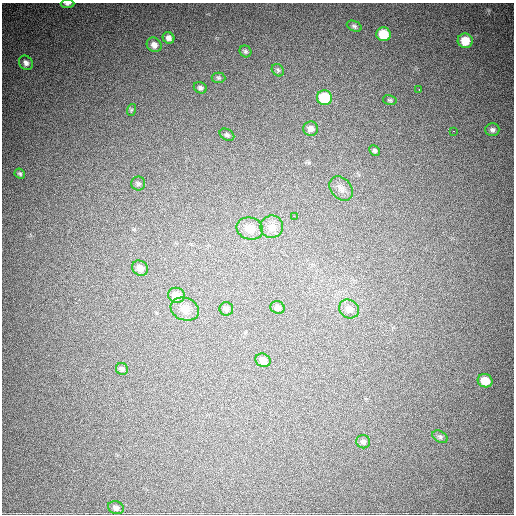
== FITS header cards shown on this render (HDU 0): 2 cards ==
NAXIS1  =                  512
NAXIS2  =                  512

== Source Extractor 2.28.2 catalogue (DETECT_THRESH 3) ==
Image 512 x 512 px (HDU 0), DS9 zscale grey, 1 PNG px = 1 image px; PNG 516 x 516 px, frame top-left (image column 1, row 512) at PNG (2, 3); each listed source drawn as its Kron ellipse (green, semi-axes under 4 px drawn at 4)
Background 1160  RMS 29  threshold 86.3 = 3 sigma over >= 5 px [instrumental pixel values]
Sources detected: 38; all 38 listed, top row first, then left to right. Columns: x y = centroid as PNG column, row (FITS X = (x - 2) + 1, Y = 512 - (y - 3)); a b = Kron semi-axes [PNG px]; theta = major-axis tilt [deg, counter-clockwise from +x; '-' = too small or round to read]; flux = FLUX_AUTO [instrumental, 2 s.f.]
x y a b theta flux
68 4 7 3 2 4600
354 26 8 5 -23 4000
383 34 7 7 - 50000
168 38 6 5 - 7600
465 41 7 7 - 33000
154 45 8 7 - 10000
245 51 6 5 - 3600
26 63 7 6 - 7400
278 70 7 5 -47 4100
218 78 7 5 -2 3300
200 88 7 5 -29 4700
419 89 3 2 - 2000
325 98 7 7 - 82000
390 100 7 5 -15 2900
131 110 6 3 71 2200
311 129 7 7 - 9500
492 130 7 6 - 5200
453 131 2 2 - 4000
227 135 8 5 -28 4000
375 150 6 4 -43 3600
20 174 5 4 - 3100
138 183 7 7 - 4200
341 189 13 10 -50 13000
294 216 3 2 - 3100
272 227 11 11 - 14000
250 229 13 11 -14 18000
140 268 8 7 - 14000
176 295 8 7 - 31000
277 307 7 6 - 8300
185 309 14 11 -21 18000
226 309 7 6 - 5600
349 309 10 9 - 13000
263 360 8 6 -28 13000
122 369 6 5 - 4700
485 381 7 6 - 30000
440 437 8 5 -31 4000
363 442 7 6 - 5700
116 508 8 6 -20 7200
At the frame edge (FLAGS 8, measured only in part): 1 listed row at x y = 68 4